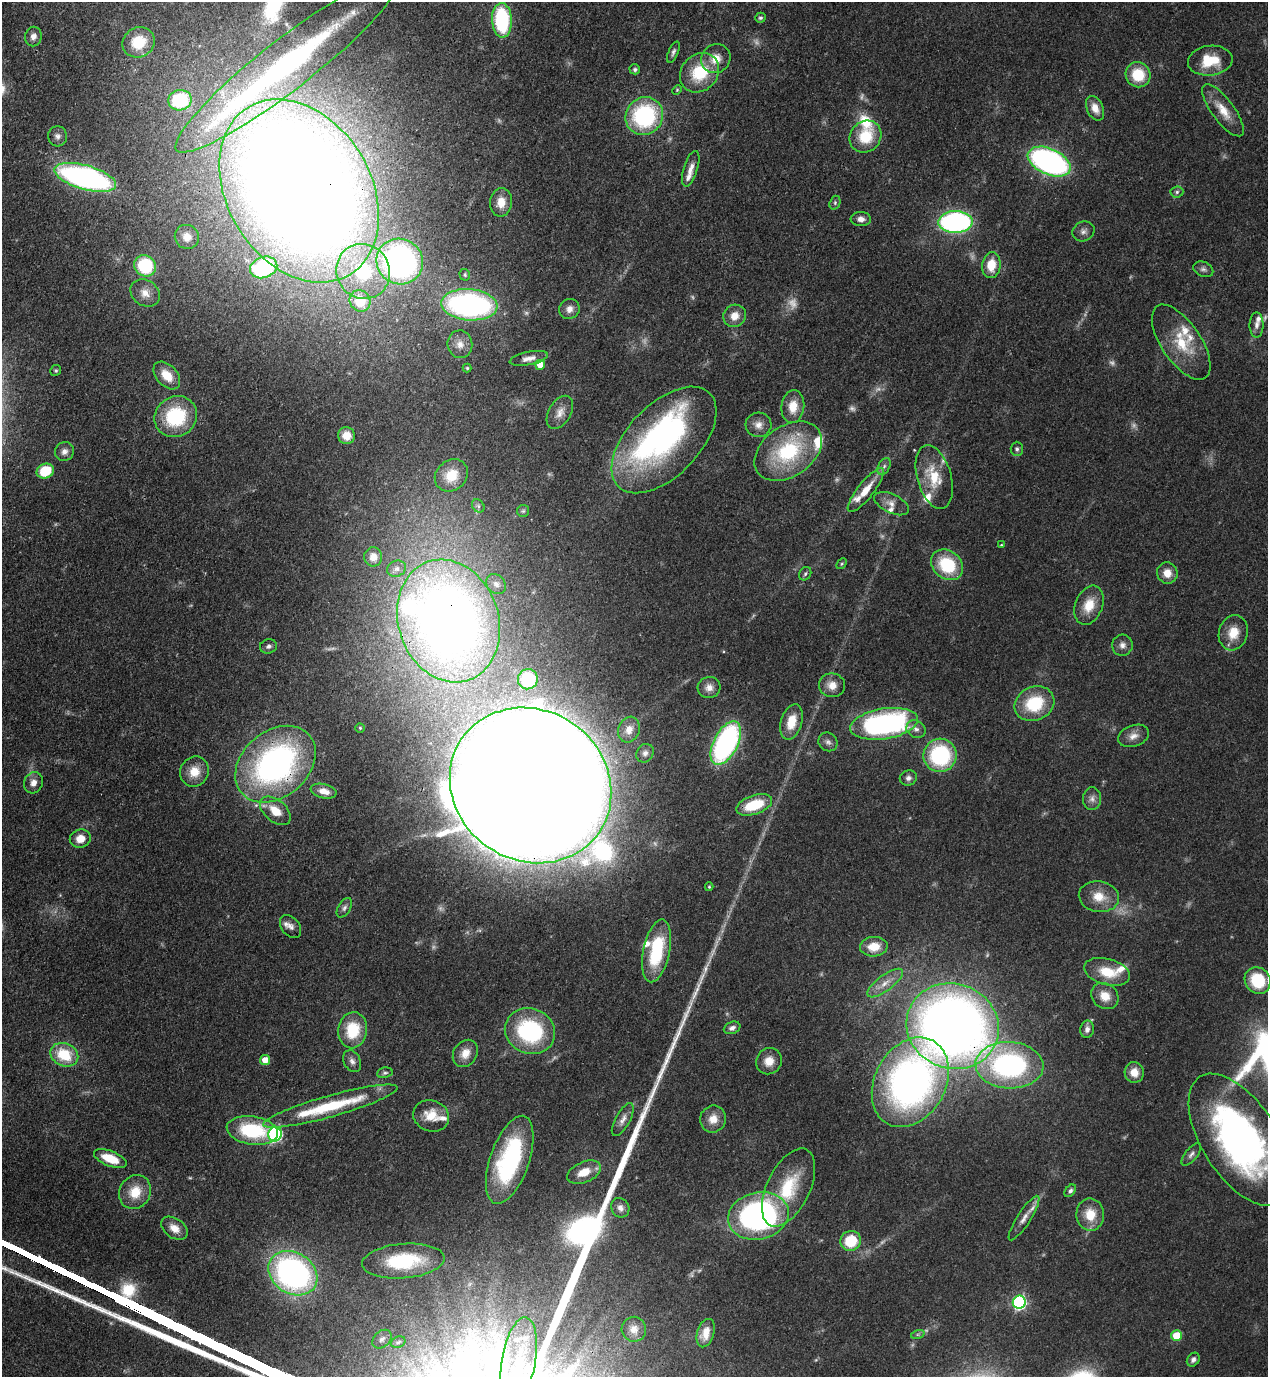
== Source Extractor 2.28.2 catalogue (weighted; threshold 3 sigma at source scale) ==
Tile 11 of 4 x 4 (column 3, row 3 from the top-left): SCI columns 2885-4150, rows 1416-2790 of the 5638 x 5579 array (HDU 1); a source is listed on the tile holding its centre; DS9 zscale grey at full resolution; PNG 1270 x 1379 px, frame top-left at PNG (2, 2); each listed source drawn as its Kron ellipse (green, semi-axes under 4 px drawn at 4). Shown black and unused: <1% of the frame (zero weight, under 3 of 4 exposures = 7% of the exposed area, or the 3 px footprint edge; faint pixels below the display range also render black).
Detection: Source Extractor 2.28.2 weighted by HDU 2 'WHT'; one run over the whole footprint, this tile lists its part. Background 0.0513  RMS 0.0033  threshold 0.0147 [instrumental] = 3 sigma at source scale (4.5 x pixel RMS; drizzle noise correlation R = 1.50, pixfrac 1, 0.05/0.05 arcsec/px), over >= 5 px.
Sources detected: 201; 18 too faint to see at this stretch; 5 inside a brighter object's white glare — neither listed nor drawn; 20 inside a brighter listed object's ellipse — not listed separately; the other 158 listed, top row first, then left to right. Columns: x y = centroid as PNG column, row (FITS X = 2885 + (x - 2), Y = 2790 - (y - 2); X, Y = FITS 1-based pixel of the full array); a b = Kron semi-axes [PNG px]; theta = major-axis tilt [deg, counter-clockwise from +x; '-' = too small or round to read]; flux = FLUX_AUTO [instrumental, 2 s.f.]
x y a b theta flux
760 18 5 4 - 0.62
502 20 17 10 -87 33
33 37 10 8 79 1.7
139 42 16 15 - 11
673 52 11 5 67 1
716 59 15 14 - 5.4
1210 61 22 15 6 11
287 64 140 25 38 110
635 69 5 5 - 0.76
699 73 21 18 46 15
1138 75 13 12 - 11
677 90 5 4 - 0.39
180 100 11 10 - 21
1095 108 13 8 -65 3.9
1223 110 31 11 -53 6.6
644 116 19 18 - 39
58 136 10 9 - 1.6
865 137 17 15 46 12
1049 162 23 13 -24 110
691 169 18 7 73 2.7
85 177 32 12 -16 110
299 191 98 72 -59 970
1177 192 6 5 - 0.87
501 202 14 11 84 4.5
835 203 7 5 72 0.63
861 219 10 7 -3 1.9
956 222 17 11 2 85
1083 231 11 9 25 1.7
187 237 12 11 - 3.4
400 261 23 22 - 120
991 265 13 9 83 6.7
145 266 11 10 - 21
264 267 14 10 20 38
1203 269 10 7 -24 1.2
363 271 28 26 -57 27
465 275 6 5 - 0.56
145 293 15 12 -36 3.7
360 301 11 10 - 11
469 305 28 15 -4 92
569 309 10 9 - 2.2
735 316 11 11 - 3.6
1256 325 12 7 90 1.9
1181 342 43 20 -56 14
460 344 14 12 -83 3.4
529 358 19 6 11 2.5
540 365 5 5 - 4.6
467 368 4 4 - 0.42
56 370 5 5 - 0.52
167 375 16 10 -47 5.7
793 406 16 11 84 5.9
560 412 18 11 59 3.3
176 417 22 20 36 24
758 425 13 12 - 2.9
347 436 8 8 - 3.6
664 440 65 36 46 100
1017 449 7 6 - 0.94
788 451 37 25 35 30
64 452 10 9 - 1.8
884 466 9 5 63 1.1
45 471 9 7 23 12
451 475 18 15 40 8.4
934 477 33 17 -74 12
866 490 27 8 52 6.5
892 504 18 9 -25 2.9
478 506 7 5 -47 0.84
523 511 6 6 - 0.63
1001 545 4 3 - 0.32
373 557 9 9 - 2.9
842 564 6 4 46 0.49
947 565 17 14 -39 18
396 569 9 8 - 1.6
1167 573 11 10 - 3.7
805 574 7 5 58 0.77
496 584 11 9 -46 1.8
1089 605 20 13 69 6.9
449 621 63 50 -71 340
1233 633 18 14 73 6.2
1122 645 10 10 - 1.9
268 646 8 7 - 1.1
528 679 10 9 - 11
832 685 13 12 - 3.8
709 688 11 10 - 2.5
1034 704 20 17 24 17
791 722 18 10 74 6.7
884 724 34 15 9 82
360 728 4 4 - 0.48
916 729 10 8 -33 1.8
629 730 13 10 69 2.5
1133 736 16 10 20 2.9
828 742 10 9 - 1.5
726 743 23 12 63 72
645 753 9 8 - 1.4
940 755 17 16 - 33
275 764 45 33 40 100
194 772 15 14 - 5.5
908 778 9 7 20 1.3
33 783 11 9 67 2.5
530 785 83 75 -34 3900
324 791 13 7 -12 3.2
1092 799 11 9 87 1.9
754 805 18 9 19 13
275 811 18 10 -40 5.9
80 839 10 9 - 3.9
709 887 4 3 - 0.35
1099 897 20 15 -10 6.5
344 908 11 6 59 1.2
291 927 13 9 -51 1.9
874 947 14 10 4 6.1
656 951 32 13 78 23
1107 972 23 13 -16 9.4
1258 980 14 12 -54 16
885 983 21 8 37 4.1
1105 996 14 12 -37 5.3
953 1026 47 42 -20 360
732 1028 8 6 20 1.3
1087 1029 9 6 79 1.6
353 1030 18 14 80 13
530 1031 25 22 -20 36
465 1053 14 11 55 4
64 1055 14 11 -24 13
265 1060 5 5 - 3.7
352 1061 11 8 -62 1.6
769 1061 13 12 - 4.4
1009 1065 34 23 -3 67
1134 1072 10 9 - 4.1
385 1073 8 5 9 0.7
910 1082 47 35 61 150
330 1106 69 10 16 25
431 1116 18 15 -19 6.5
713 1119 14 13 - 4.3
623 1120 18 7 61 2.3
252 1131 26 14 -9 24
275 1134 7 6 - 56
1240 1140 75 37 -57 140
1191 1154 13 6 51 1.4
110 1159 17 7 -22 8.5
510 1160 46 19 71 45
584 1172 18 10 23 5.3
789 1188 42 21 64 18
1070 1191 7 4 50 0.89
135 1192 17 15 61 7.8
620 1208 10 8 -60 1.8
1090 1214 16 14 -87 7.2
758 1216 30 23 13 99
1024 1218 26 6 57 3
174 1228 14 9 -35 3.7
851 1241 10 10 - 12
403 1261 41 17 5 24
293 1273 26 20 -33 110
1019 1302 6 6 - 64
634 1329 12 12 - 3
706 1333 14 8 73 3.9
918 1334 7 4 18 0.61
1177 1336 5 5 - 10
382 1339 11 7 43 1.6
398 1342 7 5 23 0.73
519 1360 44 17 80 18
1193 1360 7 6 - 1.3
Overlapping masked pixels (flux is a lower limit): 6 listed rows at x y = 299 191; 449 621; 275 764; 530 785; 953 1026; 910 1082
Isophote crosses this tile's border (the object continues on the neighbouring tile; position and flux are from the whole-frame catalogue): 2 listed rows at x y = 1240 1140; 519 1360